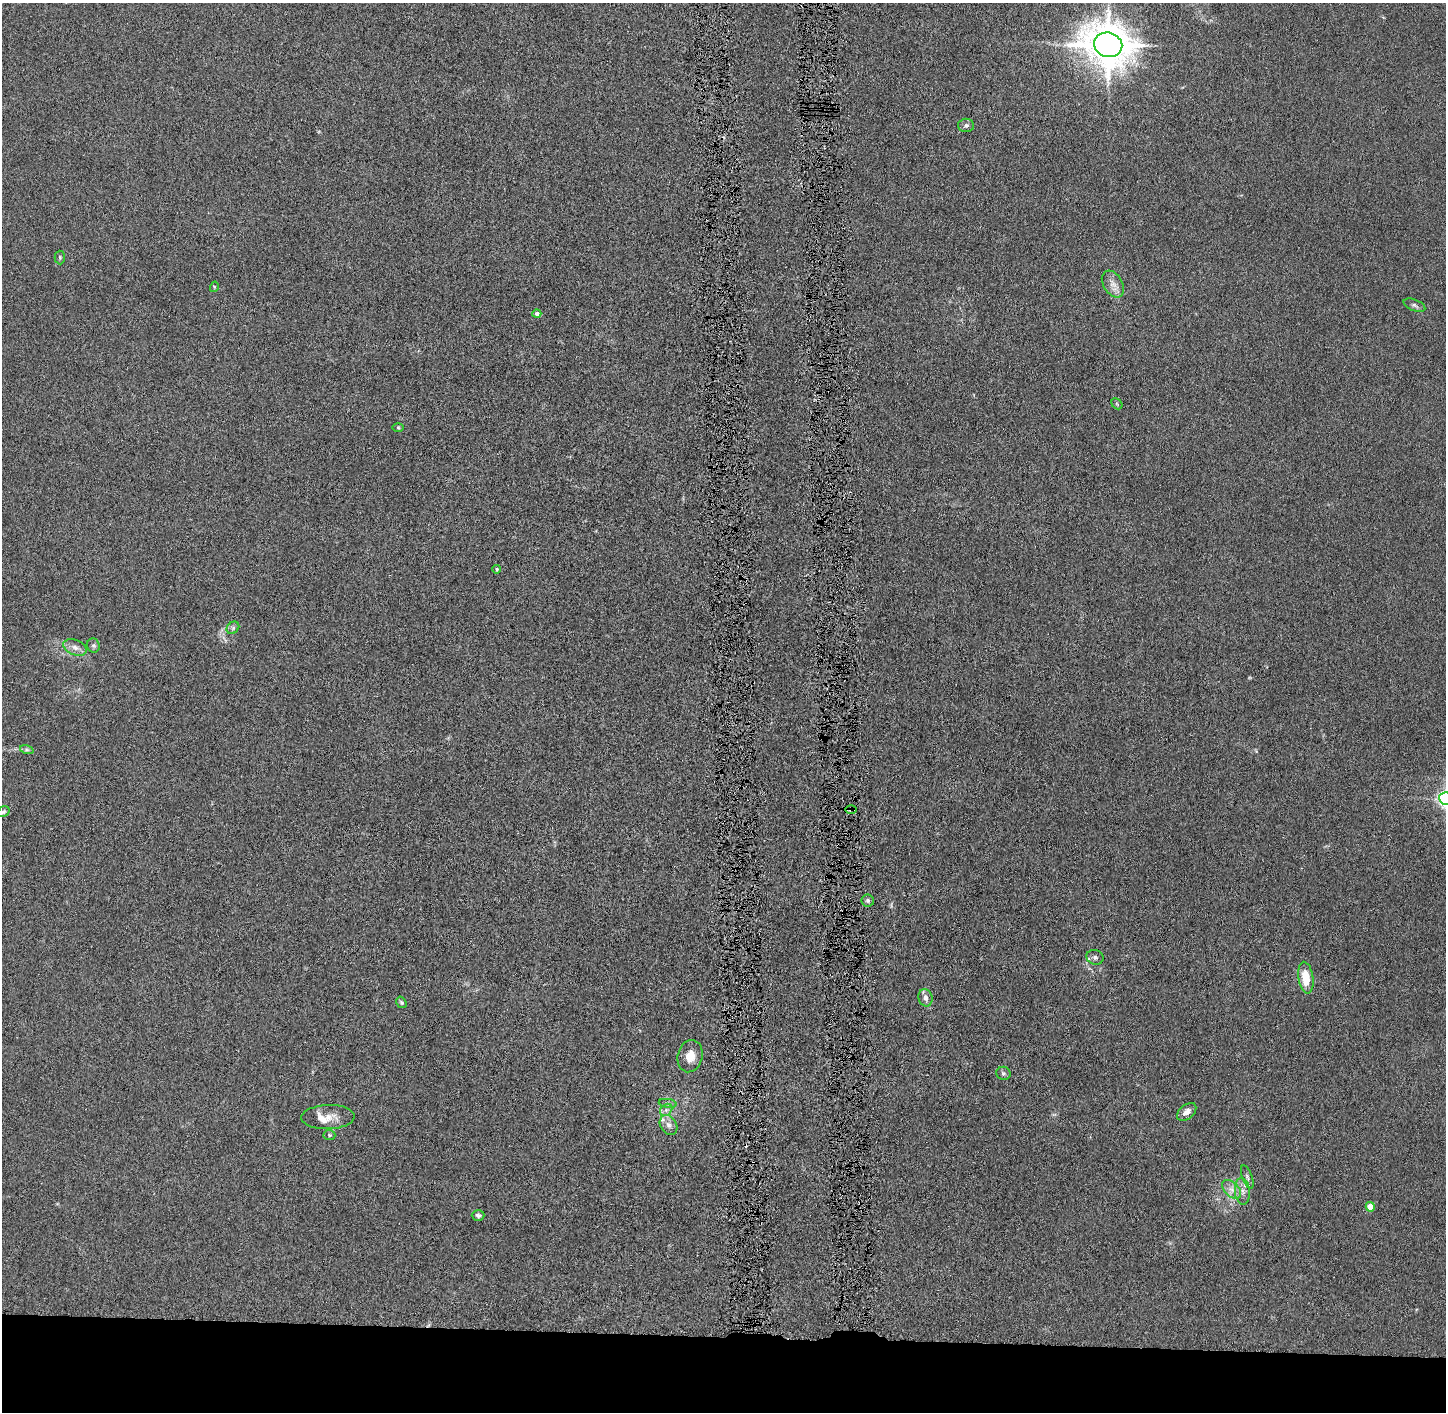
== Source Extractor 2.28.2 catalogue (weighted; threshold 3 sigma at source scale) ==
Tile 8 of 3 x 3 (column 2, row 3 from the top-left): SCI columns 1460-2903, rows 6-1415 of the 4362 x 4242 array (HDU 1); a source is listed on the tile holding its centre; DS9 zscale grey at full resolution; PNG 1448 x 1414 px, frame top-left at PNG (2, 3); each listed source drawn as its Kron ellipse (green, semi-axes under 4 px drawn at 4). Shown black and unused: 6% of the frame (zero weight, under 4 of 8 exposures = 1% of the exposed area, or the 3 px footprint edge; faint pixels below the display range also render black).
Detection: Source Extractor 2.28.2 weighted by HDU 2 'WHT'; one run over the whole footprint, this tile lists its part. Background 0.0136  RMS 0.0045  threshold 0.0183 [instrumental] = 3 sigma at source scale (4.09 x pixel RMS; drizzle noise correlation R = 1.36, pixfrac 0.8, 0.05/0.05 arcsec/px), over >= 5 px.
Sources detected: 39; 1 cosmic-ray / hot-pixel residue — neither listed nor drawn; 3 inside a brighter listed object's ellipse — not listed separately; the other 35 listed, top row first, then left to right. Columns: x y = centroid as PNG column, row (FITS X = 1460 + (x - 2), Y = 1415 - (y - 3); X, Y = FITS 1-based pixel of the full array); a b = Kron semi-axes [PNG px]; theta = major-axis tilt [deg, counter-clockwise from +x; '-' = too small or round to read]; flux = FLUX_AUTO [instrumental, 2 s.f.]
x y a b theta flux
1108 45 14 12 -18 1400
966 125 8 7 - 1.3
60 257 7 5 -88 0.72
1113 284 14 9 -58 3.3
214 287 5 3 - 0.38
1414 305 11 5 -23 1.2
537 314 4 4 - 1.4
1117 404 6 4 -46 0.55
398 428 6 4 -1 0.48
497 569 4 4 - 0.55
233 628 7 5 44 0.97
93 646 7 6 - 0.92
75 647 12 7 -22 2.4
27 750 7 4 -18 0.83
1445 798 6 6 - 140
851 809 6 3 1 1.4
3 812 6 5 - 0.8
868 900 6 6 - 0.92
1095 957 9 7 -18 1.3
1306 978 16 7 -82 9.3
925 998 8 7 - 1.6
401 1002 6 4 -57 0.65
690 1056 16 12 75 5.4
1003 1073 7 6 - 0.89
668 1103 9 4 -8 0.98
666 1110 7 5 45 1.3
1187 1112 11 7 41 2.4
328 1117 27 12 2 5.5
668 1125 11 8 -57 2.2
329 1135 6 5 - 0.7
1247 1177 12 5 -69 1.4
1232 1189 11 7 -45 2.7
1242 1191 13 7 -84 2.9
1370 1207 5 4 - 7.2
478 1215 6 5 - 1.3
Overlapping masked pixels (flux is a lower limit): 1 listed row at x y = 851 809
Isophote crosses this tile's border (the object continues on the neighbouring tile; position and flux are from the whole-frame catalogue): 1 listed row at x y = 1445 798